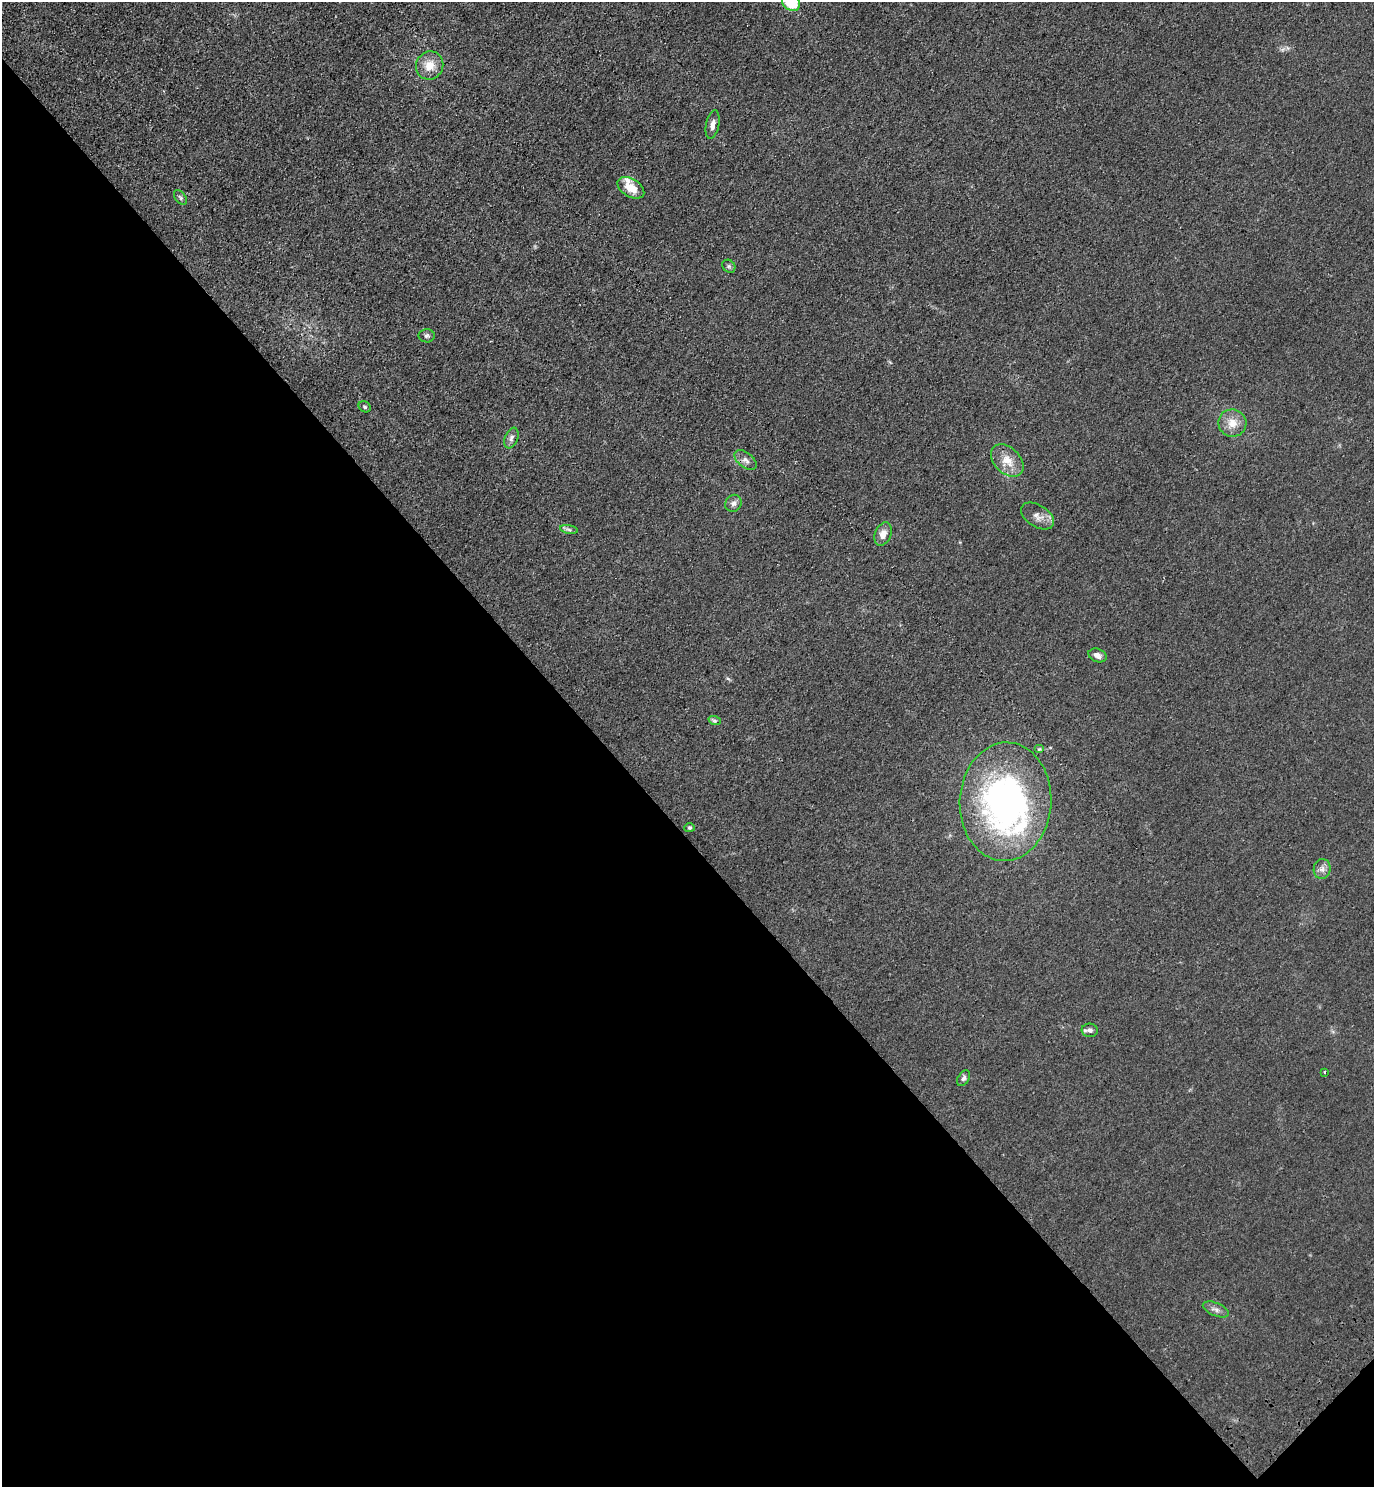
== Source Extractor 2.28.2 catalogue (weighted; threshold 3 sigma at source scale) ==
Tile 14 of 4 x 4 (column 2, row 4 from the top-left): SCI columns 1753-3124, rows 88-1572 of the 6111 x 6115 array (HDU 1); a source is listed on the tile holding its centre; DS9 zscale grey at full resolution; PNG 1376 x 1489 px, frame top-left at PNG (2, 2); each listed source drawn as its Kron ellipse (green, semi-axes under 4 px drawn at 4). Shown black and unused: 44% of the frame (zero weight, under 3 of 4 exposures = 6% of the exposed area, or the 3 px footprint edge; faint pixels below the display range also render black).
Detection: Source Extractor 2.28.2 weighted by HDU 2 'WHT'; one run over the whole footprint, this tile lists its part. Background 0.0215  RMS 0.0053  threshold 0.0238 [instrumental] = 3 sigma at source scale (4.5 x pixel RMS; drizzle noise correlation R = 1.50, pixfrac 1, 0.05/0.05 arcsec/px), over >= 5 px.
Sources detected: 28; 2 inside a brighter listed object's ellipse — not listed separately; the other 26 listed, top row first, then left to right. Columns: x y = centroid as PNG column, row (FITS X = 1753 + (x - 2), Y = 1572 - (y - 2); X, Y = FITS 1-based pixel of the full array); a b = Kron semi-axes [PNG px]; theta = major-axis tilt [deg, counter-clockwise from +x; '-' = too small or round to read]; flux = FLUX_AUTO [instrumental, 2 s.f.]
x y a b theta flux
791 2 10 7 -35 19
430 66 14 13 - 7.7
713 125 14 6 79 2.8
631 188 15 9 -31 8.2
180 198 8 5 -52 1.1
729 266 7 6 - 1.1
427 336 8 6 -1 1.2
365 407 6 5 - 0.96
1232 423 14 13 - 6.7
511 438 11 6 68 1.9
745 460 13 7 -38 2.7
1007 460 19 13 -44 8
733 503 9 8 - 2
1037 516 18 10 -33 4.4
569 529 9 4 -10 1.1
883 534 12 8 68 4.1
1097 655 9 6 -22 2.6
715 721 6 4 -18 0.85
1039 749 5 4 - 0.66
1005 802 59 46 87 170
690 828 5 4 - 0.82
1322 869 10 8 81 2.5
1090 1030 8 6 -4 2.1
1325 1072 4 3 - 1.2
964 1078 8 5 56 1.3
1216 1309 14 6 -23 2.4
Isophote crosses this tile's border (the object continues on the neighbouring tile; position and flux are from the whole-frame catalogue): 1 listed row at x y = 791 2